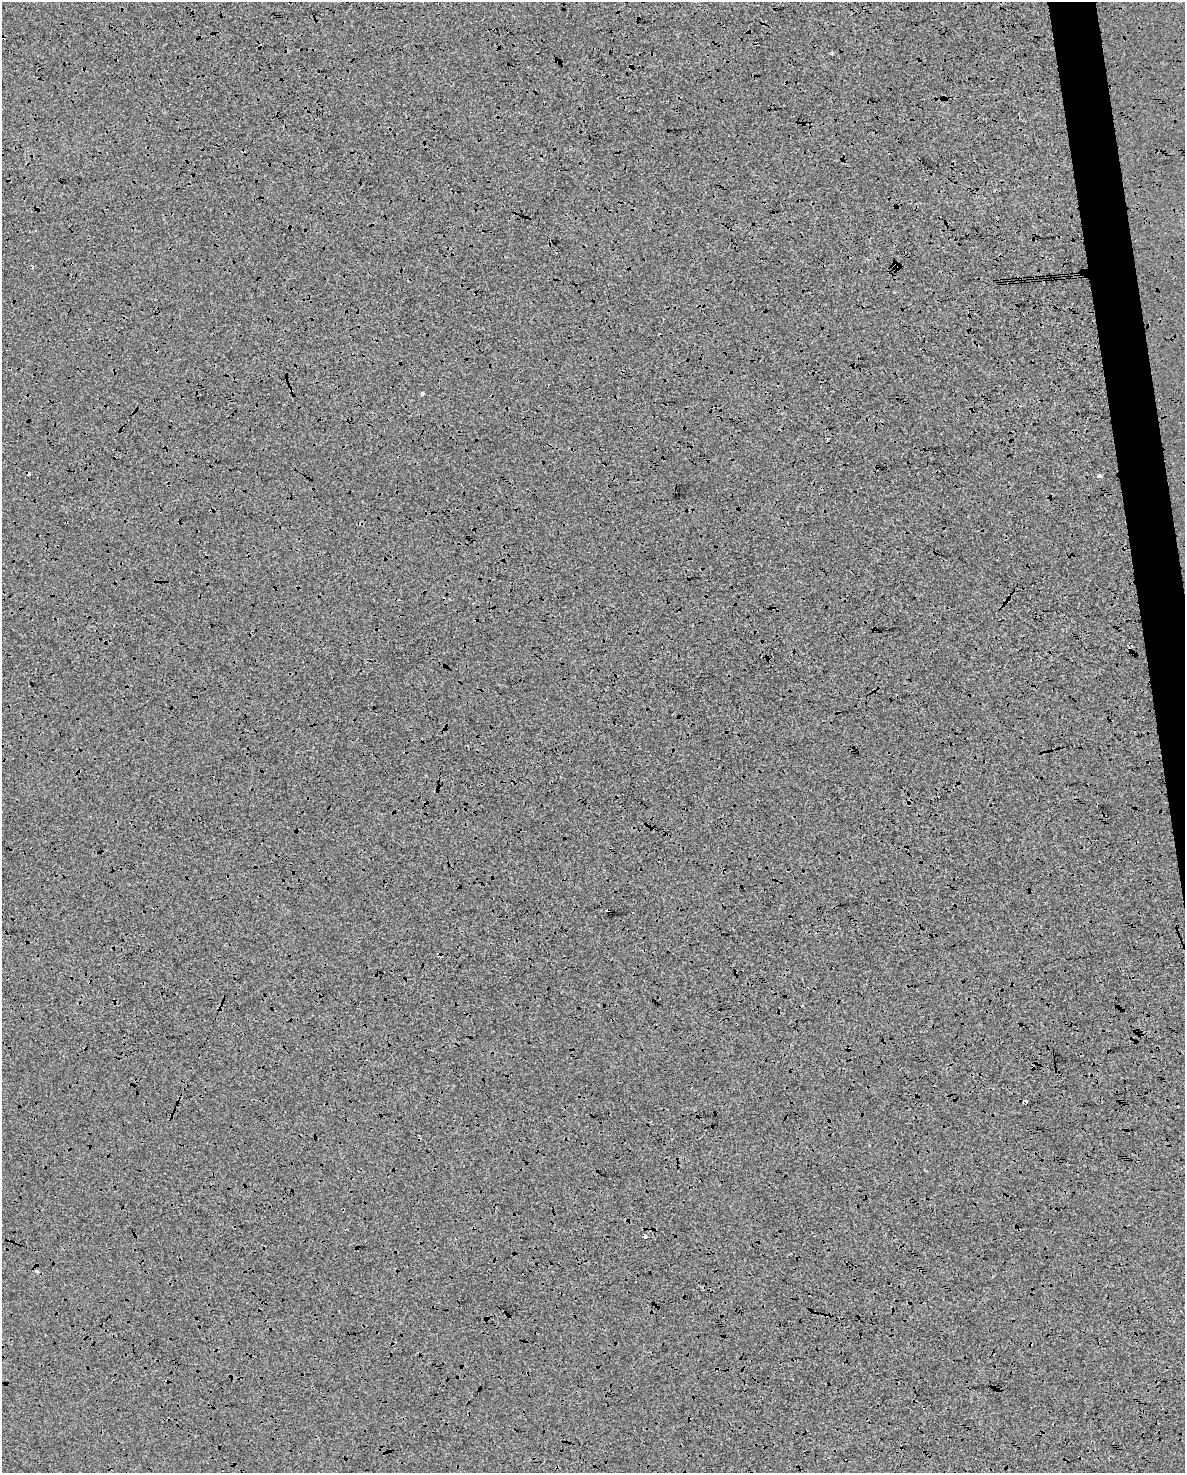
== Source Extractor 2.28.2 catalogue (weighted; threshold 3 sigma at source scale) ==
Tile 6 of 4 x 3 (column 2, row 2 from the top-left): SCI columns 1184-2366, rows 1536-3006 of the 4734 x 4497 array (HDU 1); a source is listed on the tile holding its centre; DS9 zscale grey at full resolution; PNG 1187 x 1475 px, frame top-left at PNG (2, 2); no overlay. Shown black and unused: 3% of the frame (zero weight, under 3 of 4 exposures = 2% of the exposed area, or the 3 px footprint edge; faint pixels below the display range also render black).
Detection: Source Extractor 2.28.2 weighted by HDU 2 'WHT'; one run over the whole footprint, this tile lists its part. Background 1.83e-04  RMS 0.0065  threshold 0.0294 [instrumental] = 3 sigma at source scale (4.5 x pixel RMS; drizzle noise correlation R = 1.50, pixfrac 1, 0.0396/0.0396 arcsec/px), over >= 5 px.
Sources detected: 12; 6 cosmic-ray / hot-pixel residue — not listed; the other 6 listed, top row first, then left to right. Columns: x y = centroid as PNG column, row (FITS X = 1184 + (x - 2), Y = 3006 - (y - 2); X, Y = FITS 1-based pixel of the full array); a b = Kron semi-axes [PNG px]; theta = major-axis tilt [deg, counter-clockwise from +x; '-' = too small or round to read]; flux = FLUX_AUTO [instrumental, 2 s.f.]
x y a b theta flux
832 53 5 3 - 0.69
896 264 4 2 - 0.82
422 393 4 4 - 4
1099 476 5 5 - 1
608 910 3 3 - 1.4
1025 1101 4 4 - 5.7
Overlapping masked pixels (flux is a lower limit): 3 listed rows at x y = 896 264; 608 910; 1025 1101